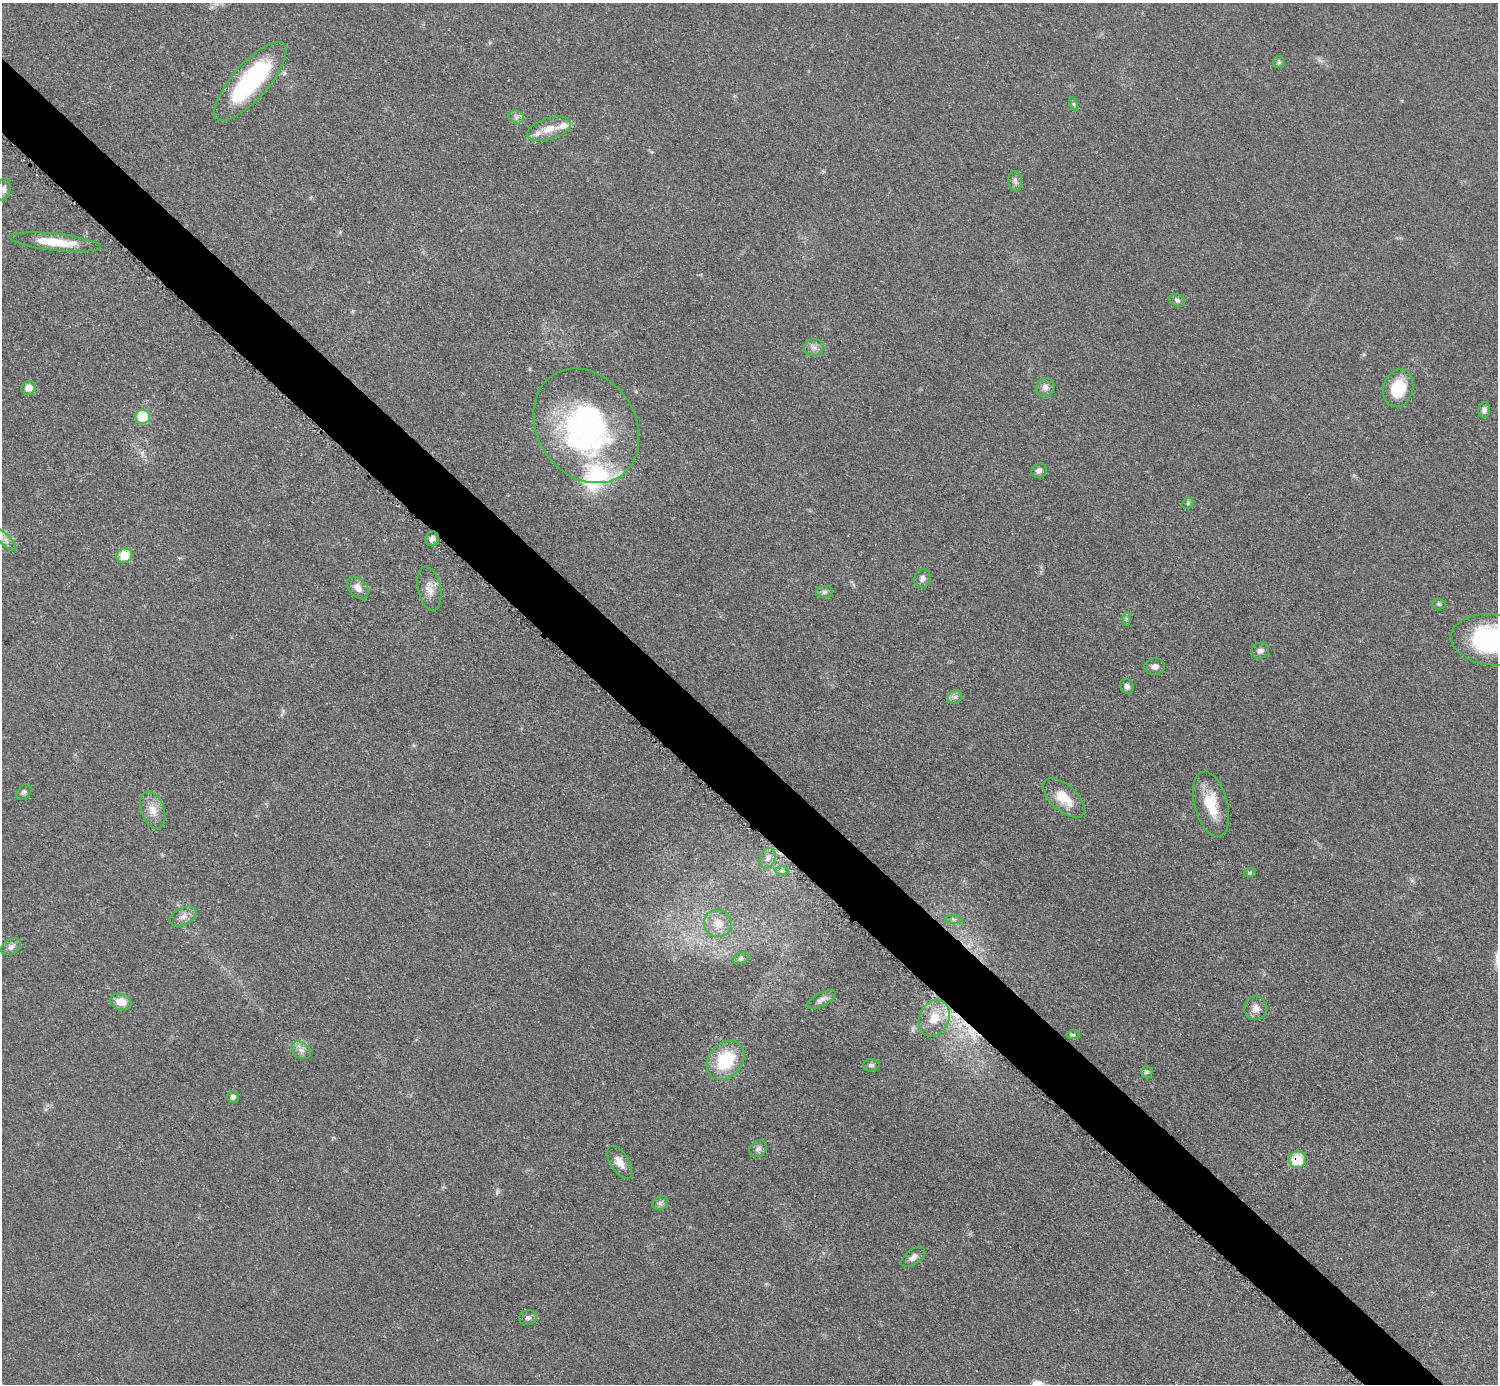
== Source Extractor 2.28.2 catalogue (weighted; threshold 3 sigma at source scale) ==
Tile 11 of 4 x 4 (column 3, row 3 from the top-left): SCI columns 2998-4493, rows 1687-3068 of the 5993 x 5993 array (HDU 1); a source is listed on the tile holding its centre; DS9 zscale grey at full resolution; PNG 1500 x 1386 px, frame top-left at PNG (2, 3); each listed source drawn as its Kron ellipse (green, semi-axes under 4 px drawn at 4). Shown black and unused: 5% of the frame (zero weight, under 3 of 5 exposures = <1% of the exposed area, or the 3 px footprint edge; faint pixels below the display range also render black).
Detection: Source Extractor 2.28.2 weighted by HDU 2 'WHT'; one run over the whole footprint, this tile lists its part. Background 0.0503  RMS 0.0062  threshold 0.0278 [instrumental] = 3 sigma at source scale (4.5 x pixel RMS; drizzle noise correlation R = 1.50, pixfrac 1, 0.05/0.05 arcsec/px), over >= 5 px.
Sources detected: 64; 1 too faint to see at this stretch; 1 inside a brighter object's white glare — neither listed nor drawn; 2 inside a brighter listed object's ellipse — not listed separately; the other 60 listed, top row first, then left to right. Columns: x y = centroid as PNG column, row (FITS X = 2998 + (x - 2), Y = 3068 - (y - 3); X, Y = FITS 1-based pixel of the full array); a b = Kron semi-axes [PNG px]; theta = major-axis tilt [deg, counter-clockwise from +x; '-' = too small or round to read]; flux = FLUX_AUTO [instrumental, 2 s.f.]
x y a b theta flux
1279 62 6 5 - 1
250 81 50 18 48 76
1074 104 6 4 -71 0.96
516 117 8 6 -22 2.5
549 129 23 10 17 9.6
1015 181 10 7 -82 2.2
4 189 11 7 80 2.6
55 242 45 8 -6 20
1177 300 8 6 -27 1.9
814 347 10 8 7 3.3
1045 387 9 9 - 3.6
29 388 7 7 - 5.9
1398 388 19 14 73 21
1484 410 8 6 85 1.8
143 417 7 7 - 24
586 426 61 49 -56 150
1039 471 8 7 - 2.6
1188 503 6 4 47 1
432 539 7 6 - 2.7
5 540 14 5 -46 3.5
124 556 8 7 - 14
922 578 9 8 - 2.9
358 588 13 8 -48 4.7
429 589 22 11 -78 7
825 592 8 6 2 1.8
1439 604 6 5 - 1.1
1126 619 6 4 89 1.1
1493 640 43 25 -6 99
1260 651 9 7 26 2.6
1155 666 10 8 2 3
1127 686 8 6 -59 2.1
955 697 7 6 - 2.1
24 792 9 6 48 1.7
1064 798 25 13 -43 15
1211 804 33 16 -75 19
153 810 19 11 -70 7.6
768 858 10 7 67 3.4
782 871 7 4 -1 1.3
1250 872 6 4 19 0.83
183 916 14 8 26 4.3
954 919 8 4 -8 1.4
718 923 14 13 - 9.1
11 947 11 7 32 2.8
741 958 8 5 17 1.2
822 999 16 6 28 3.3
121 1002 11 8 -18 7.1
1256 1008 12 11 - 4.8
934 1018 19 15 66 12
1073 1035 7 4 0 1.3
301 1050 11 8 -36 3.5
725 1060 21 16 49 32
871 1065 8 6 2 1.6
1147 1072 6 6 - 1.2
233 1097 6 5 - 2
758 1149 9 7 39 2.4
1297 1159 8 8 - 17
620 1162 18 9 -58 5.6
660 1203 8 6 28 1.9
913 1257 14 7 37 3.3
528 1318 9 7 12 2.2
Overlapping masked pixels (flux is a lower limit): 1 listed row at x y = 1297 1159
Isophote crosses this tile's border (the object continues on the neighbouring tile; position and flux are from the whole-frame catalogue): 2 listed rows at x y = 5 540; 1493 640